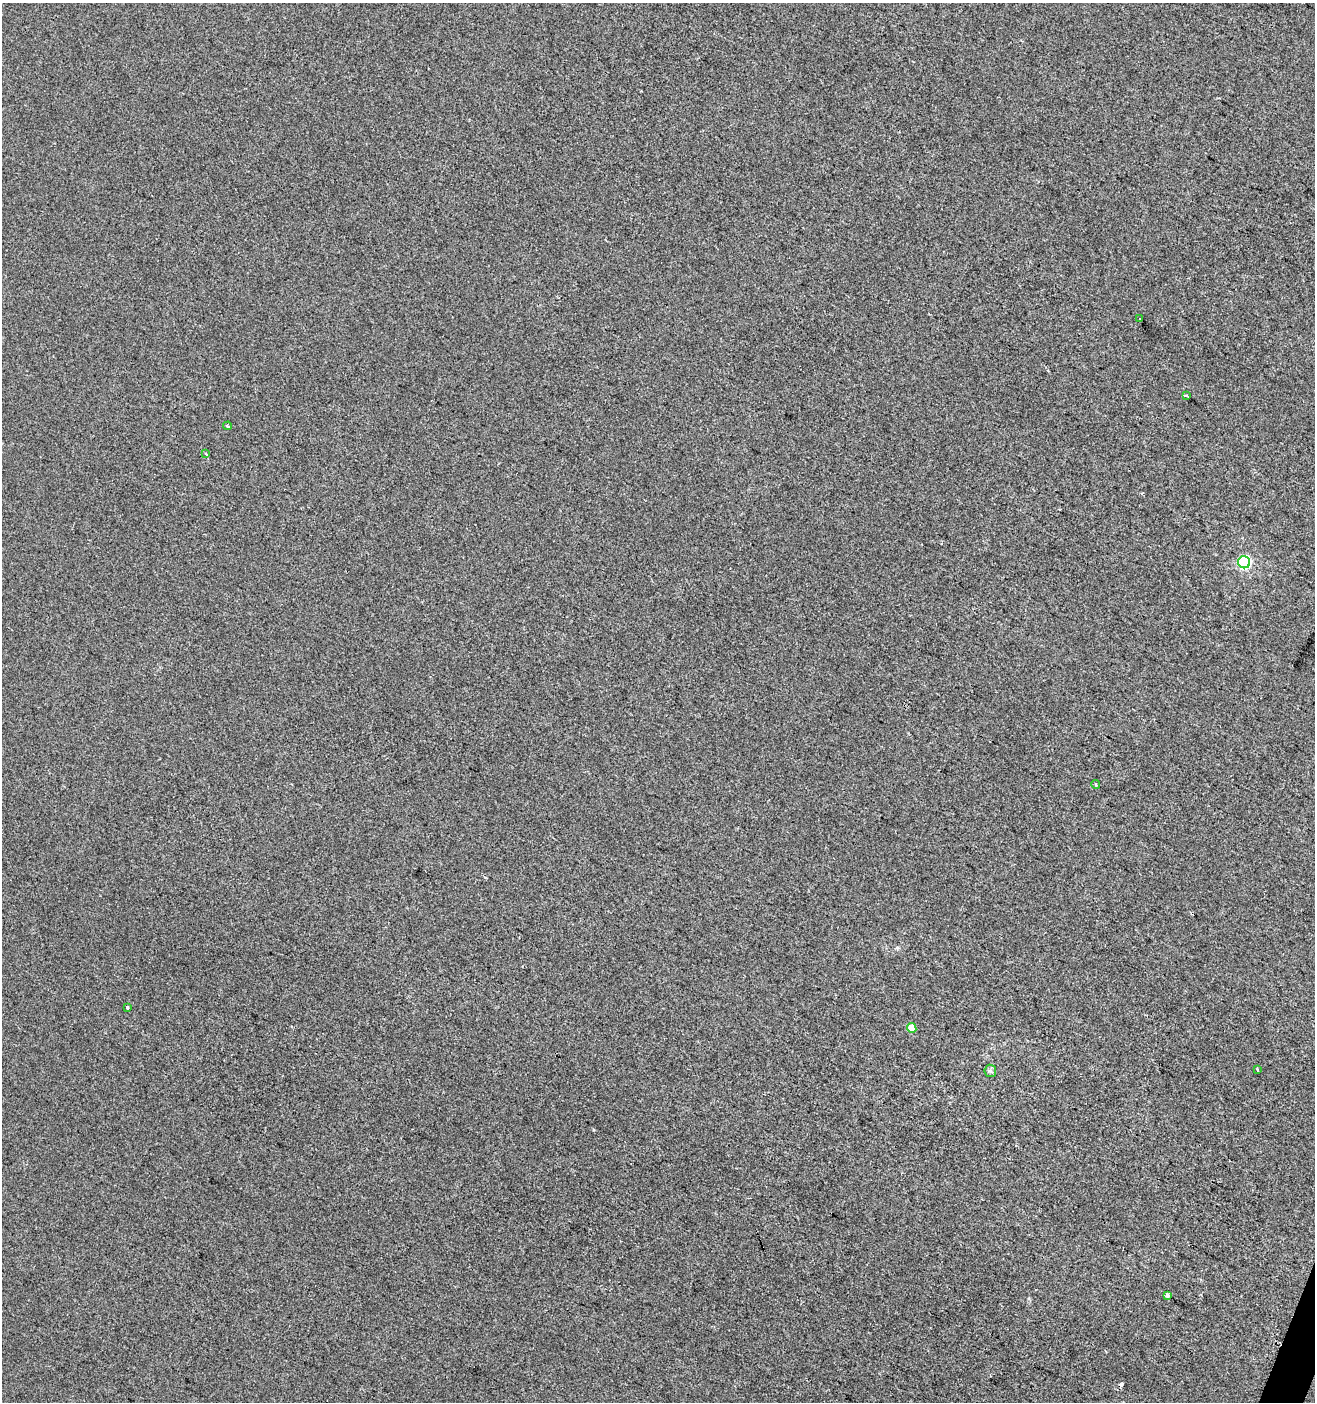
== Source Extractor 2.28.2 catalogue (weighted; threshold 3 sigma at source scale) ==
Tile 6 of 4 x 4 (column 2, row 2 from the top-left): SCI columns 1588-2900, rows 2803-4202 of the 5735 x 5610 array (HDU 1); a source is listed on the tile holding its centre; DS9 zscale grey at full resolution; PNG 1317 x 1404 px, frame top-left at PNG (2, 3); each listed source drawn as its Kron ellipse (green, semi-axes under 4 px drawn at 4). Shown black and unused: <1% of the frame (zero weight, under 2 of 3 exposures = <1% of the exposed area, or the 3 px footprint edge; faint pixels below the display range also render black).
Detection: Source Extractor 2.28.2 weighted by HDU 2 'WHT'; one run over the whole footprint, this tile lists its part. Background -2.92e-04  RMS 0.0055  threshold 0.025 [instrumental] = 3 sigma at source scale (4.5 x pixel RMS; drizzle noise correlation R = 1.50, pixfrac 1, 0.0396/0.0396 arcsec/px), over >= 5 px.
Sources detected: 12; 1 cosmic-ray / hot-pixel residue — neither listed nor drawn; the other 11 listed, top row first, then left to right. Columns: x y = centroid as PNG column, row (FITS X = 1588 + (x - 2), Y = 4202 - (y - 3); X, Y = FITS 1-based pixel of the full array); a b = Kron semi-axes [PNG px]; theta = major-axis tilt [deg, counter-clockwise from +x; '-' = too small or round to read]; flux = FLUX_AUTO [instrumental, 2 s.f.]
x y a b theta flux
1140 318 3 3 - 1.7
1186 396 3 3 - 1.7
227 426 4 3 - 1.5
206 454 4 2 - 0.45
1244 562 6 6 - 84
1096 784 4 4 - 0.62
127 1007 3 3 - 2.7
912 1028 5 4 - 8.1
1257 1069 3 3 - 2.2
990 1071 6 6 - 1.3
1167 1296 4 3 - 3.9